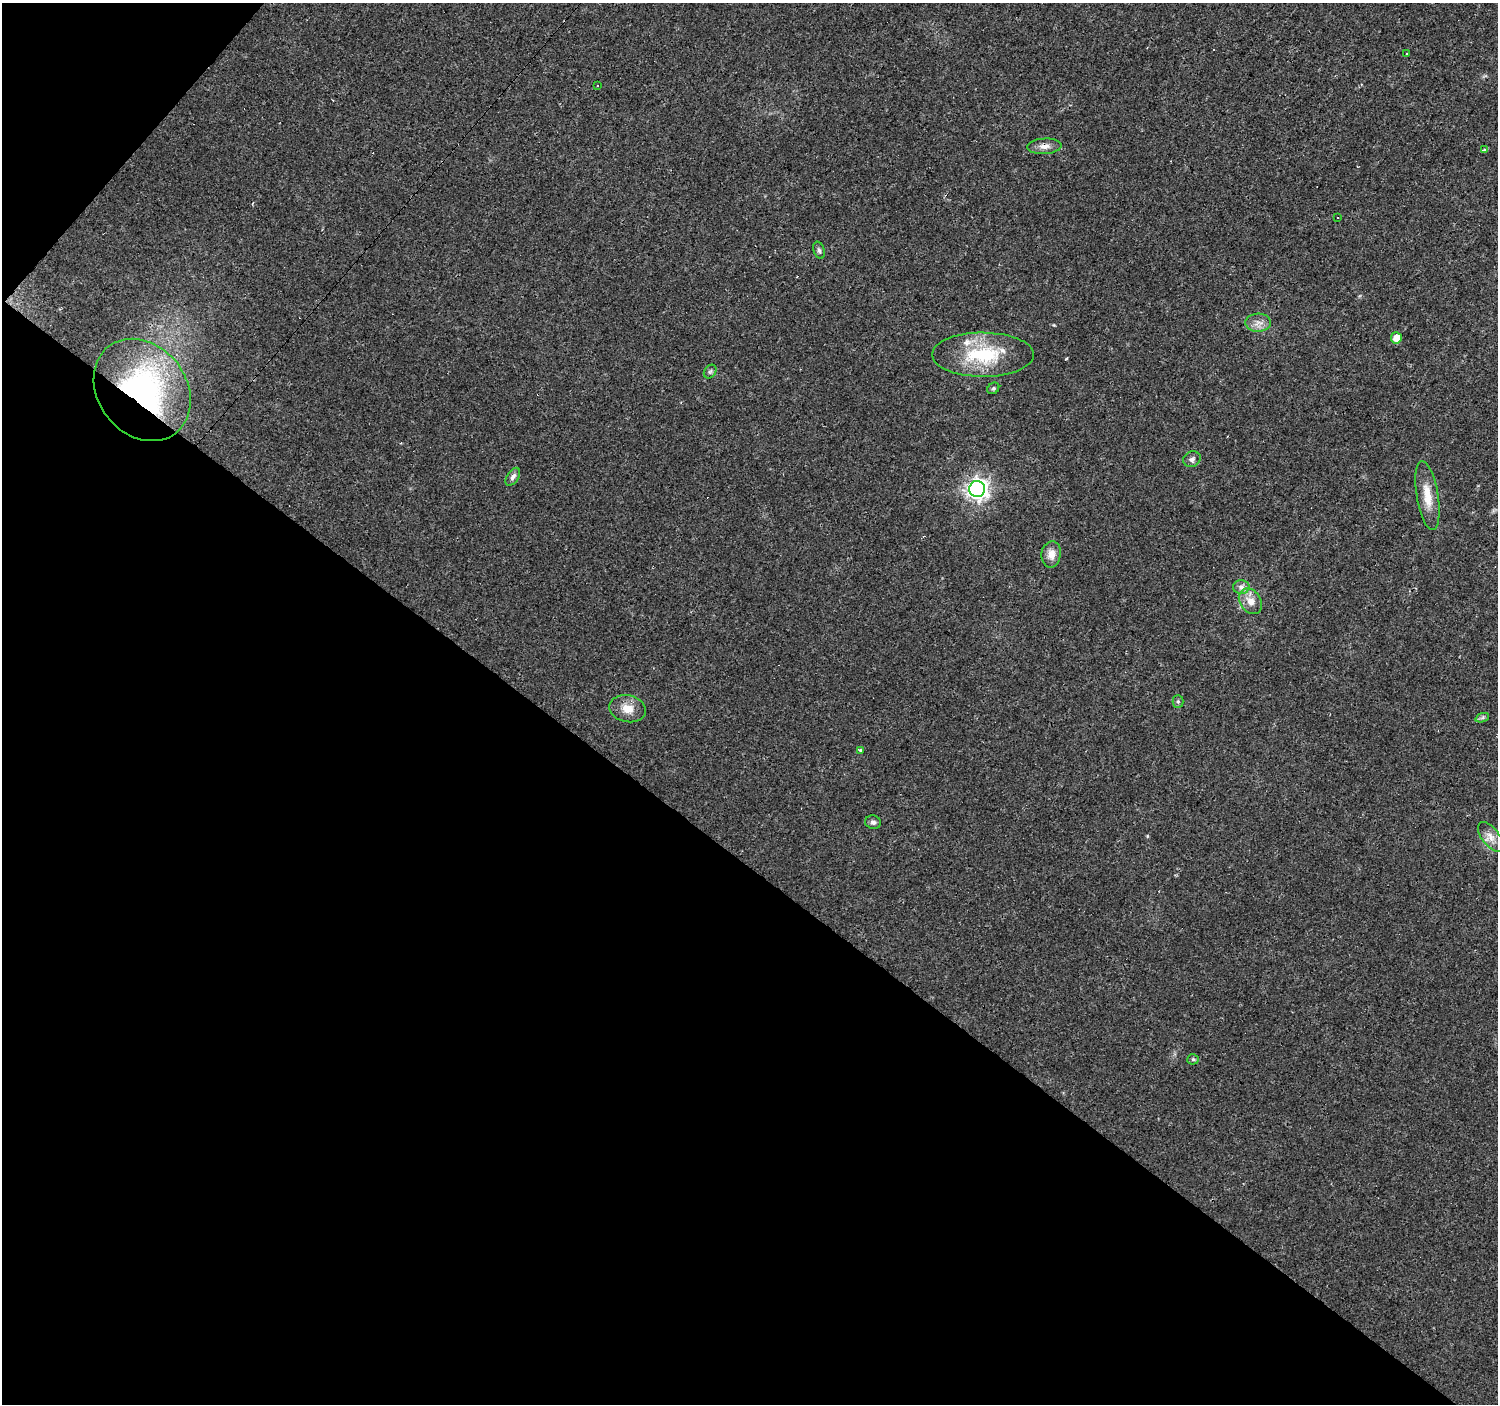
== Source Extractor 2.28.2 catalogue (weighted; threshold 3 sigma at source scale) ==
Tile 9 of 4 x 4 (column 1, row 3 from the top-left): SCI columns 1-1496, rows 1573-2974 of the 5984 x 6013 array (HDU 1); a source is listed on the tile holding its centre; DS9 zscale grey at full resolution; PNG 1500 x 1406 px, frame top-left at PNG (2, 3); each listed source drawn as its Kron ellipse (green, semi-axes under 4 px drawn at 4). Shown black and unused: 40% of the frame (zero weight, under 3 of 4 exposures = <1% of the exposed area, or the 3 px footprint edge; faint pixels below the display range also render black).
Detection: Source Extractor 2.28.2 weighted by HDU 2 'WHT'; one run over the whole footprint, this tile lists its part. Background 0.0294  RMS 0.0034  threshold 0.0154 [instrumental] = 3 sigma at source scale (4.5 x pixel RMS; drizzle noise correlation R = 1.50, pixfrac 1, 0.0396/0.0396 arcsec/px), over >= 5 px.
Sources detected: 33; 6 cosmic-ray / hot-pixel residue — neither listed nor drawn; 1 inside a brighter listed object's ellipse — not listed separately; the other 26 listed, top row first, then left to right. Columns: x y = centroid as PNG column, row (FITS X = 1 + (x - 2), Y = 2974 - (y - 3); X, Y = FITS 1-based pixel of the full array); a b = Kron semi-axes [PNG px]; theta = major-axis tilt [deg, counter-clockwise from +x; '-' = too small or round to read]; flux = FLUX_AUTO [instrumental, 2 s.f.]
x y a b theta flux
1407 54 3 2 - 0.39
597 86 2 2 - 0.26
1045 146 17 7 2 2.5
1484 150 3 3 - 8.2
1338 217 2 2 - 0.27
819 250 9 5 -70 0.87
1258 323 13 9 3 2.5
1396 338 5 5 - 3.3
983 355 51 22 0 21
710 372 7 5 53 0.74
993 388 6 5 - 0.54
142 390 55 44 -52 76
1192 459 9 7 30 1.1
513 477 10 5 57 1.2
977 489 8 8 - 190
1427 496 35 10 -80 6.7
1051 554 13 9 81 3.2
1241 587 8 6 2 1.3
1250 601 14 10 -54 3.6
1178 701 6 5 - 0.65
628 709 18 13 -12 4.5
1482 718 7 4 19 0.69
861 750 4 3 - 3.7
873 822 8 7 - 1
1490 837 17 8 -53 2.9
1193 1059 5 5 - 0.55
Overlapping masked pixels (flux is a lower limit): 2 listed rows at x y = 1045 146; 142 390